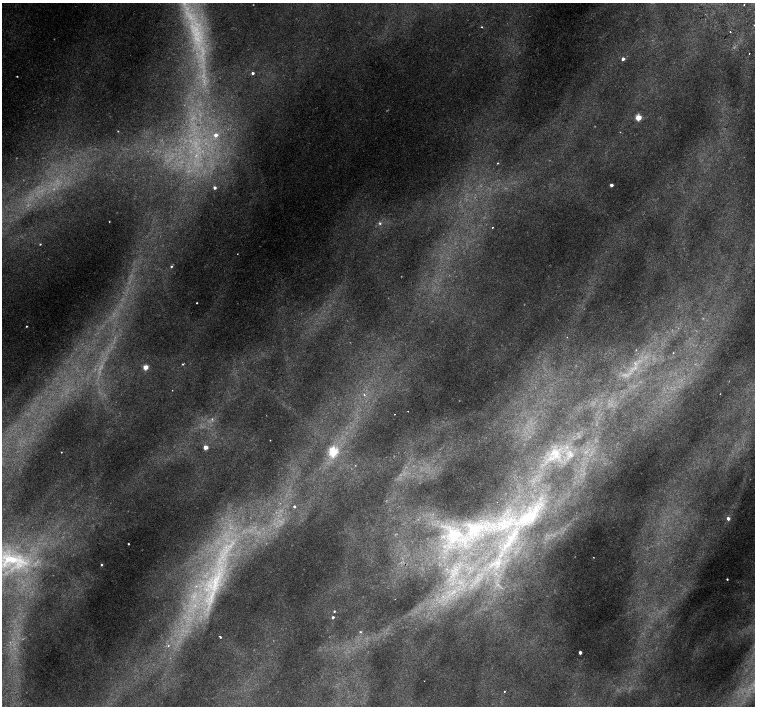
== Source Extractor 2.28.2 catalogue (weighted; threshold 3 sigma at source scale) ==
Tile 10 of 4 x 4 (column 2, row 3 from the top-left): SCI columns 1557-3062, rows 1672-3079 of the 6118 x 6093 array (HDU 1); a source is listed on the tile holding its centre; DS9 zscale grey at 2 x 2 block average (1 PNG px = mean of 2 x 2 image px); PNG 757 x 708 px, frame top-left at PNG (2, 3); no overlay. Shown black and unused: <1% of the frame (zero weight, under 2 of 3 exposures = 3% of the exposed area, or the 3 px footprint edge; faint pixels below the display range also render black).
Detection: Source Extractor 2.28.2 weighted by HDU 2 'WHT'; one run over the whole footprint, this tile lists its part. Background 0.00767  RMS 0.0027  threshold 0.0123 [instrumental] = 3 sigma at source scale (4.5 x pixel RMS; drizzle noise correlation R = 1.50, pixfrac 1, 0.0396/0.0396 arcsec/px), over >= 5 px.
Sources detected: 77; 20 too faint to see at this stretch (2 x 2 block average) — not listed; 5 inside a brighter listed object's ellipse — not listed separately; the other 52 listed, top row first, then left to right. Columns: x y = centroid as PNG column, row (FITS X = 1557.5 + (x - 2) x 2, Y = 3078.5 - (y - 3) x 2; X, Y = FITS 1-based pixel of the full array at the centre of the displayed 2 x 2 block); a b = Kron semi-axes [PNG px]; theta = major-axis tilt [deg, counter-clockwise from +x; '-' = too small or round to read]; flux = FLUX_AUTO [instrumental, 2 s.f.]
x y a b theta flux
744 4 2 2 - 0.29
754 25 2 2 - 0.49
481 27 2 2 - 0.85
196 32 94 24 -77 130
730 32 2 2 - 1.1
749 54 2 2 - 0.52
623 59 2 2 - 3.6
253 73 2 2 - 2.3
17 76 2 2 - 0.79
638 117 3 3 - 29
118 131 2 2 - 0.34
216 135 3 3 - 4.1
497 163 3 2 - 0.5
611 185 2 2 - 4.3
215 188 2 2 - 3
380 223 4 4 - 1.4
492 227 2 2 - 0.73
40 244 2 2 - 0.84
171 266 3 3 - 1
197 303 2 2 - 0.49
26 326 2 2 - 0.55
673 353 2 2 - 0.33
182 364 3 2 - 0.72
146 367 3 3 - 16
364 395 4 3 - 0.9
408 411 2 2 - 0.22
394 414 2 2 - 0.34
212 419 4 3 - 0.96
205 447 3 2 - 11
61 452 2 2 - 0.4
333 452 4 3 - 65
555 453 25 20 39 26
294 506 3 2 - 1.7
728 518 3 3 - 3.9
524 520 32 18 26 39
452 534 39 25 -47 49
128 544 2 2 - 0.82
593 557 2 2 - 0.32
12 560 49 26 -10 58
497 562 6 4 -59 2.9
101 565 3 2 - 0.84
727 579 2 2 - 0.7
215 583 61 24 59 99
395 599 2 2 - 0.2
334 611 3 2 - 0.74
333 617 2 2 - 2
361 632 3 3 - 0.8
220 637 2 2 - 1.3
168 645 4 4 - 1.3
580 652 2 2 - 4.4
424 681 2 2 - 0.24
504 691 2 2 - 0.58
Isophote crosses this tile's border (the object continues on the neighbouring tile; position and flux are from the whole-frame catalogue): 3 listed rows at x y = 754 25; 196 32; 12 560
Diffuse or blended objects may show on this block-average render without a row.